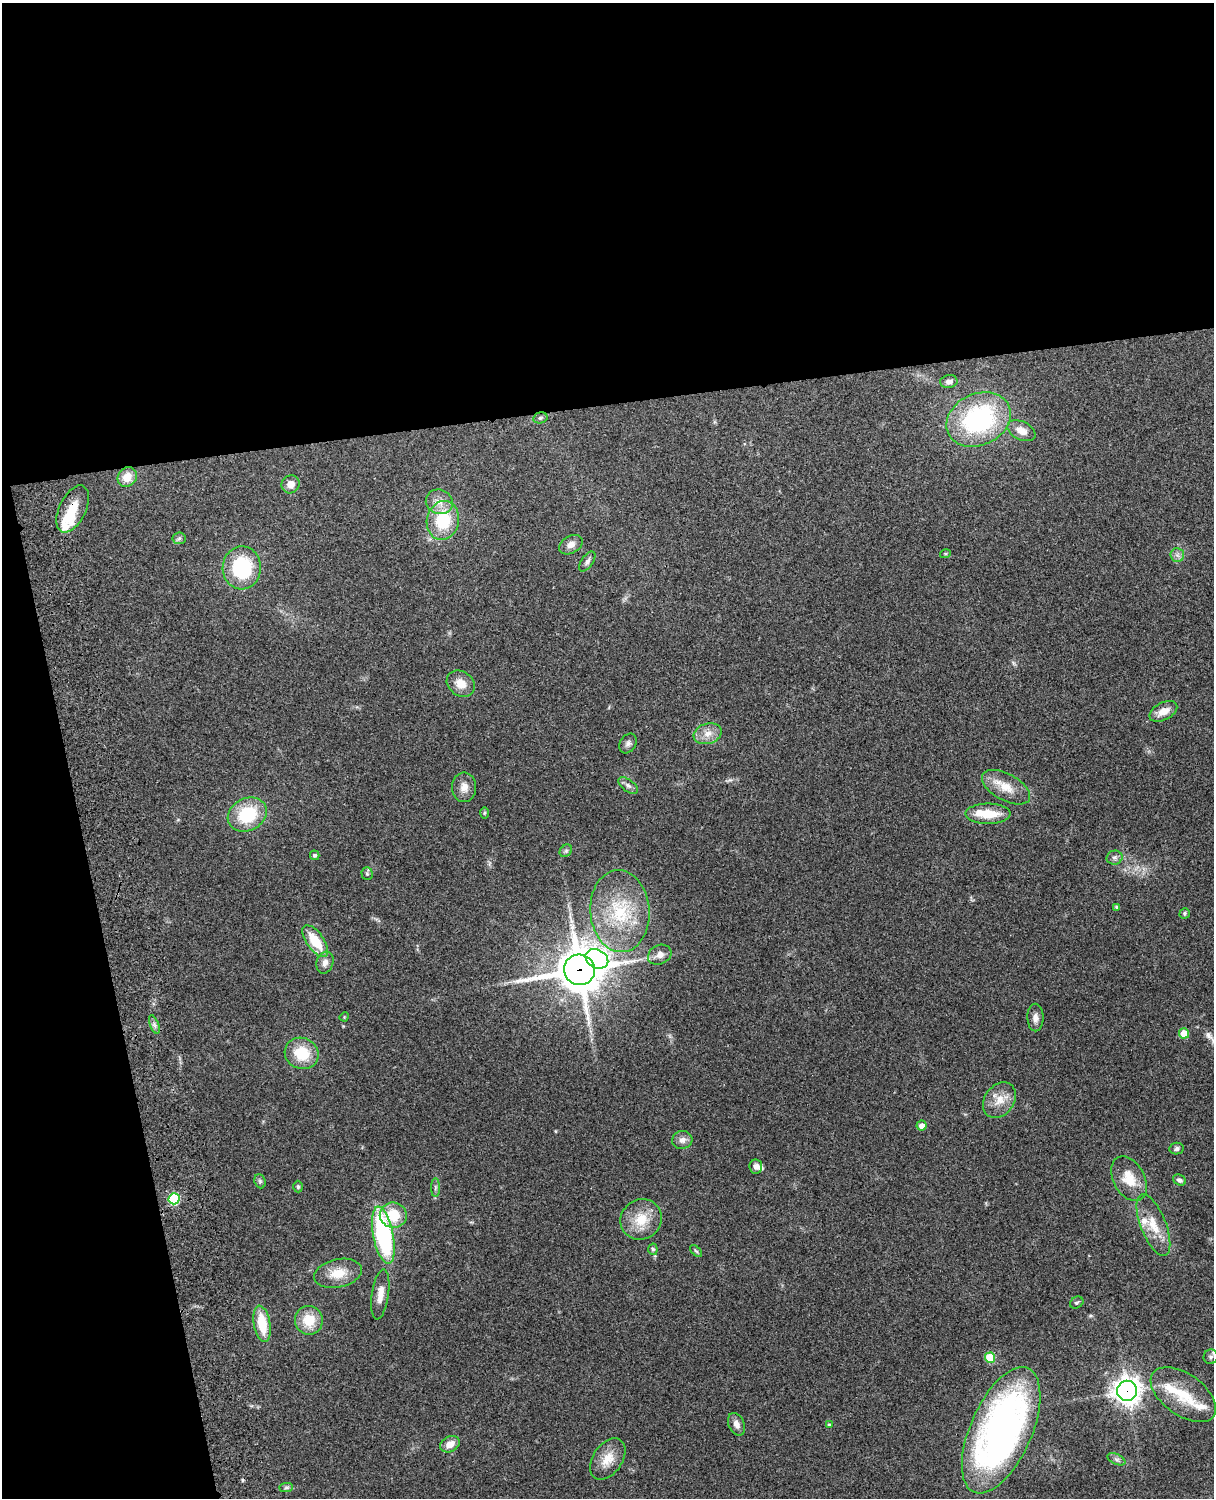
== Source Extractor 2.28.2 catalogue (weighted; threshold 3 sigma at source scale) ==
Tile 1 of 4 x 3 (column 1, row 1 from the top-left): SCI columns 119-1330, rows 3155-4650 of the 5088 x 4927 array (HDU 1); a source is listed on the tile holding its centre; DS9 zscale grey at full resolution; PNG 1216 x 1500 px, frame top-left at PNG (2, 3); each listed source drawn as its Kron ellipse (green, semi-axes under 4 px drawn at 4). Shown black and unused: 33% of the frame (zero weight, under 3 of 4 exposures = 6% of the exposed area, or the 3 px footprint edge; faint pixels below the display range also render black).
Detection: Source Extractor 2.28.2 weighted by HDU 2 'WHT'; one run over the whole footprint, this tile lists its part. Background 0.221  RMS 0.0083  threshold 0.0372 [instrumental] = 3 sigma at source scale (4.5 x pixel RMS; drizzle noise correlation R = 1.50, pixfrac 1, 0.05/0.05 arcsec/px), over >= 5 px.
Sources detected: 83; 1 inside a brighter object's white glare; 1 cosmic-ray / hot-pixel residue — neither listed nor drawn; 6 inside a brighter listed object's ellipse — not listed separately; the other 75 listed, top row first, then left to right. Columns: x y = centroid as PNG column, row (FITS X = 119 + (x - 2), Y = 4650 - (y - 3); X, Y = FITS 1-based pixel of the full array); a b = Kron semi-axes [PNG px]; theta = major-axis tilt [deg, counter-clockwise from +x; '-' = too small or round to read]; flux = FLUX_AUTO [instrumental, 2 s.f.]
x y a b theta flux
949 381 8 6 9 3.6
540 418 7 5 13 1.6
979 419 33 25 25 120
1021 431 15 9 -26 8.7
127 477 10 9 - 11
290 484 9 8 - 6.8
439 502 14 12 -27 8.6
73 509 25 13 64 17
443 520 19 16 77 38
179 538 6 6 - 1.8
571 545 12 8 29 5.5
945 554 5 3 - 0.84
1177 555 7 7 - 2.9
587 562 11 5 55 2.7
242 568 21 19 88 54
461 684 15 12 -36 11
1163 711 15 8 28 9.2
708 734 14 10 17 8.1
628 743 10 8 58 3.1
628 786 11 6 -36 3
464 787 15 12 -90 7.3
1006 787 26 13 -29 16
484 813 6 4 89 1.1
247 814 20 16 28 42
988 814 22 10 0 21
566 851 7 5 44 1.6
315 855 5 4 - 2
1114 858 8 7 - 2.6
367 874 6 5 - 1.6
1117 907 4 3 - 1.7
620 911 41 29 -86 57
1185 913 5 5 - 1.4
315 941 19 8 -54 23
660 955 12 9 27 6.3
597 959 12 9 -27 350
325 963 11 8 72 4.8
579 970 15 15 - 2700
344 1017 5 3 - 0.71
1035 1018 14 8 -89 5.1
154 1025 10 3 -69 2
1184 1033 5 5 - 16
302 1053 17 15 -24 27
999 1100 19 14 53 13
921 1125 5 5 - 5.3
682 1140 10 9 - 4.7
1177 1149 7 6 - 2.4
756 1167 7 6 - 3.3
1129 1179 24 15 -61 19
1179 1180 7 5 -28 2.8
260 1181 7 5 -69 1.7
298 1187 6 4 -89 1.5
435 1188 9 4 89 1.9
174 1199 6 5 - 60
393 1215 13 12 - 22
641 1219 21 19 35 21
1153 1225 32 12 -68 19
383 1235 29 10 -79 120
653 1249 5 4 - 1.3
696 1251 7 4 -44 1.3
338 1273 24 14 12 16
380 1294 25 8 82 8.4
1077 1303 7 5 32 1.6
309 1320 14 14 - 19
262 1324 18 8 -79 25
1211 1357 7 7 - 2.7
990 1358 5 5 - 32
1127 1391 10 10 - 770
1183 1395 37 20 -35 31
736 1424 12 7 -66 5
829 1425 3 3 - 0.77
1001 1430 67 30 66 360
450 1444 10 7 26 8.4
608 1459 23 14 56 14
1116 1459 9 5 -26 2.4
286 1487 7 4 1 1.8
Overlapping masked pixels (flux is a lower limit): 3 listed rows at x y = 73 509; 579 970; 1127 1391
Isophote crosses this tile's border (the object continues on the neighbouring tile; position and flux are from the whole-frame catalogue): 1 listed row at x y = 1211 1357